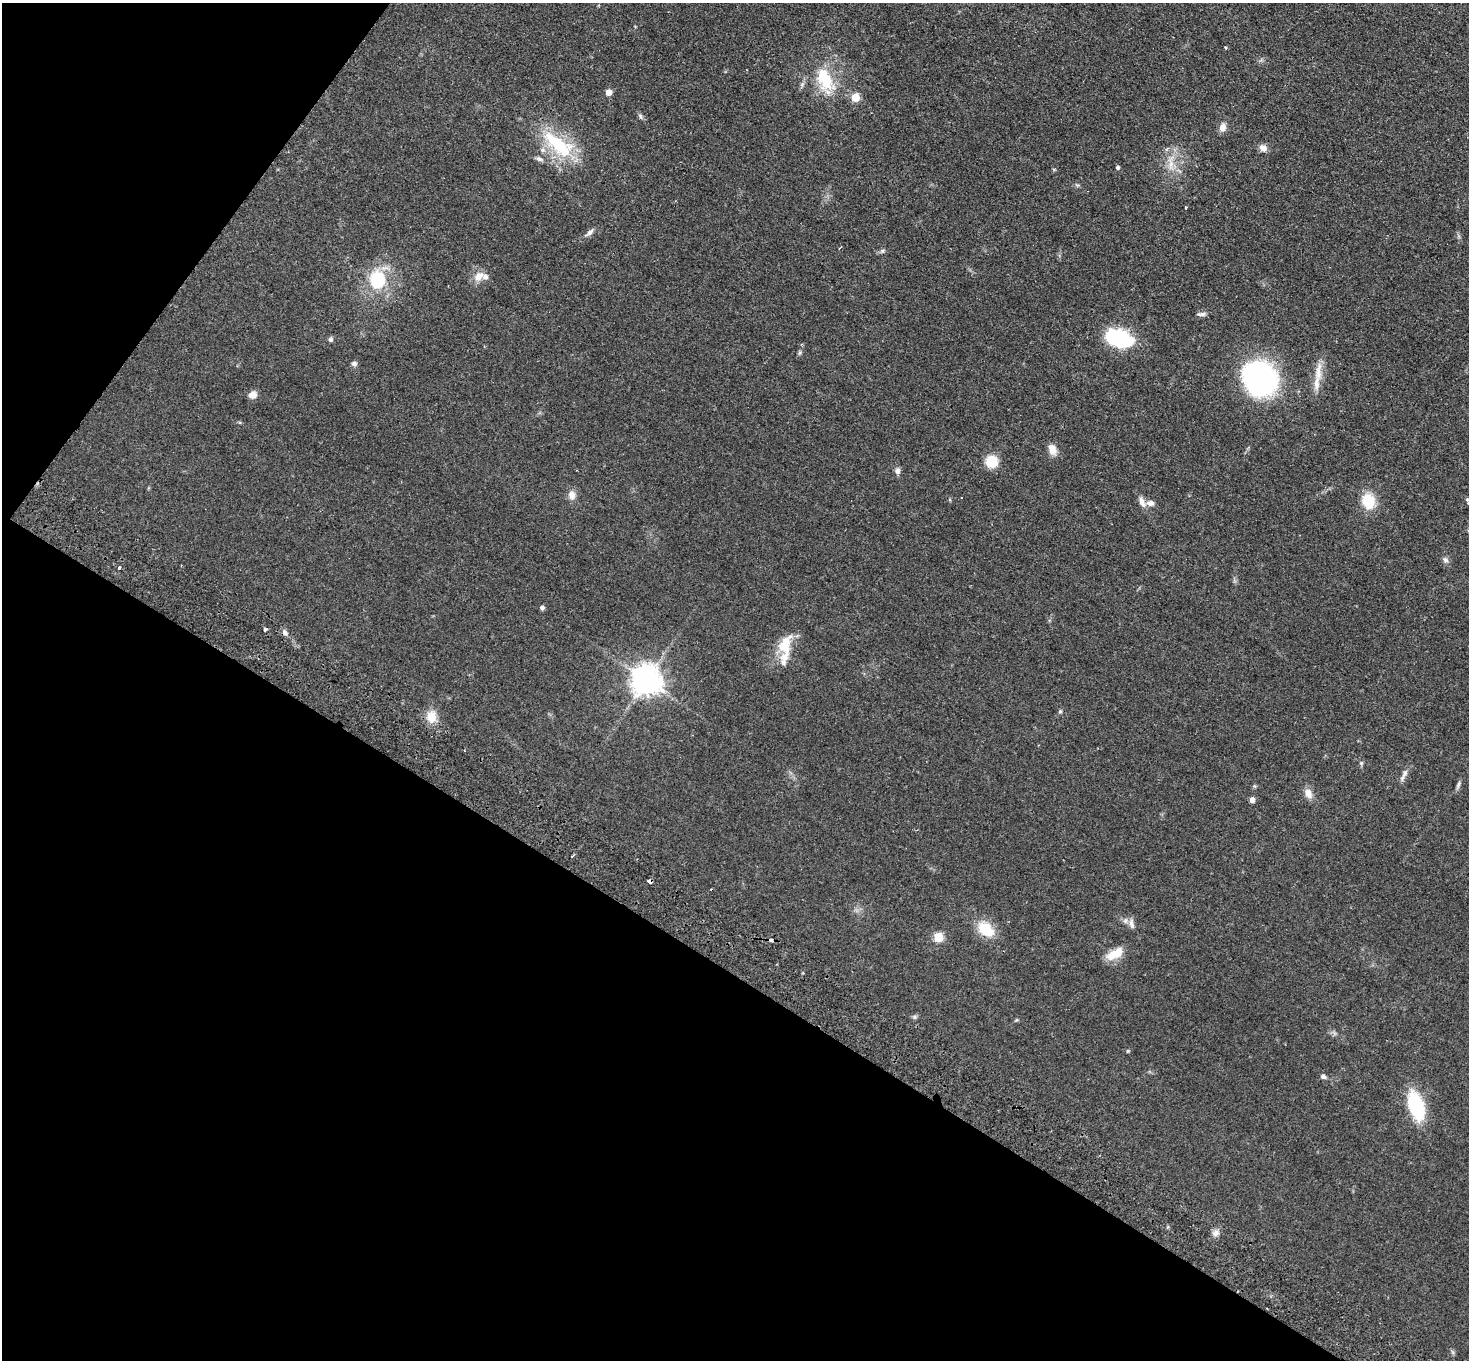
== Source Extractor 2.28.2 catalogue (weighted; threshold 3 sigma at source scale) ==
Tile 9 of 4 x 4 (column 1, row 3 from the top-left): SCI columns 36-1502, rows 1560-2917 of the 5938 x 5974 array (HDU 1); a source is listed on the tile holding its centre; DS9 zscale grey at full resolution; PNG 1471 x 1362 px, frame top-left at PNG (2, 3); no overlay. Shown black and unused: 34% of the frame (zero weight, under 2 of 3 exposures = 3% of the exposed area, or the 3 px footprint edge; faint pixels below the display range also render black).
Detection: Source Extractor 2.28.2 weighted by HDU 2 'WHT'; one run over the whole footprint, this tile lists its part. Background 0.0594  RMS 0.007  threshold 0.0316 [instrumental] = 3 sigma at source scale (4.5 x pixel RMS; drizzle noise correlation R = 1.50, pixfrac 1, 0.05/0.05 arcsec/px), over >= 5 px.
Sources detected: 62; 1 cosmic-ray / hot-pixel residue — not listed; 4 inside a brighter listed object's ellipse — not listed separately; the other 57 listed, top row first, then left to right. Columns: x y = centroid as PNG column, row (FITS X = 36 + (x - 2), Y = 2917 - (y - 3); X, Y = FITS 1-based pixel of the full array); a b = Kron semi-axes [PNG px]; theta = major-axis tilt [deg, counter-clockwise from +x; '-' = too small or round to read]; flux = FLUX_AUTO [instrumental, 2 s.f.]
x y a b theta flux
1225 47 3 3 - 0.71
825 80 36 18 -73 28
609 92 5 5 - 6.9
855 97 5 5 - 23
640 116 8 5 -61 1.5
1223 127 11 8 74 4
558 145 50 20 -38 44
1263 148 9 8 - 4.1
539 159 10 6 -20 2.2
1171 163 29 8 90 9.3
1117 167 4 4 - 1.5
1186 208 3 3 - 1.4
589 232 14 5 41 2.7
882 251 7 5 28 1.4
479 276 15 10 43 6.7
377 280 13 11 -86 43
1202 314 12 5 1 2.1
1118 338 25 13 -17 71
331 339 7 6 - 1.4
799 353 6 4 70 1.1
354 363 7 6 - 2
1318 372 31 9 85 10
1260 378 39 34 -49 110
253 395 8 8 - 4.9
1052 449 13 9 -67 5.9
992 461 9 9 - 22
897 471 7 6 - 2.9
571 495 10 8 -82 5.1
1467 500 9 4 -79 1.4
1368 501 14 12 -74 22
1142 502 15 7 -67 4.4
1150 503 10 7 -5 3.3
1445 560 9 7 -56 2.3
119 567 4 3 - 1.4
542 608 5 5 - 1.6
265 629 3 3 - 3.8
284 632 8 6 -58 2.3
785 648 37 12 83 19
646 680 9 9 - 1100
1060 712 5 5 - 0.97
432 716 17 13 89 9.9
1361 763 5 5 - 1.1
1404 775 20 6 64 3.6
1458 785 11 5 72 1.9
1308 793 14 9 -61 5.1
1252 800 5 4 - 3.9
573 856 4 3 - 0.8
650 881 4 4 - 4.5
1131 924 14 6 -78 3.1
986 929 22 14 -38 19
938 937 5 5 - 30
1114 954 23 10 27 12
915 1017 7 6 - 1.4
1128 1051 5 4 - 0.69
1323 1077 7 5 -19 1.7
1416 1105 24 12 -72 57
1216 1233 9 8 - 3.3
Overlapping masked pixels (flux is a lower limit): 1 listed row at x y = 650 881